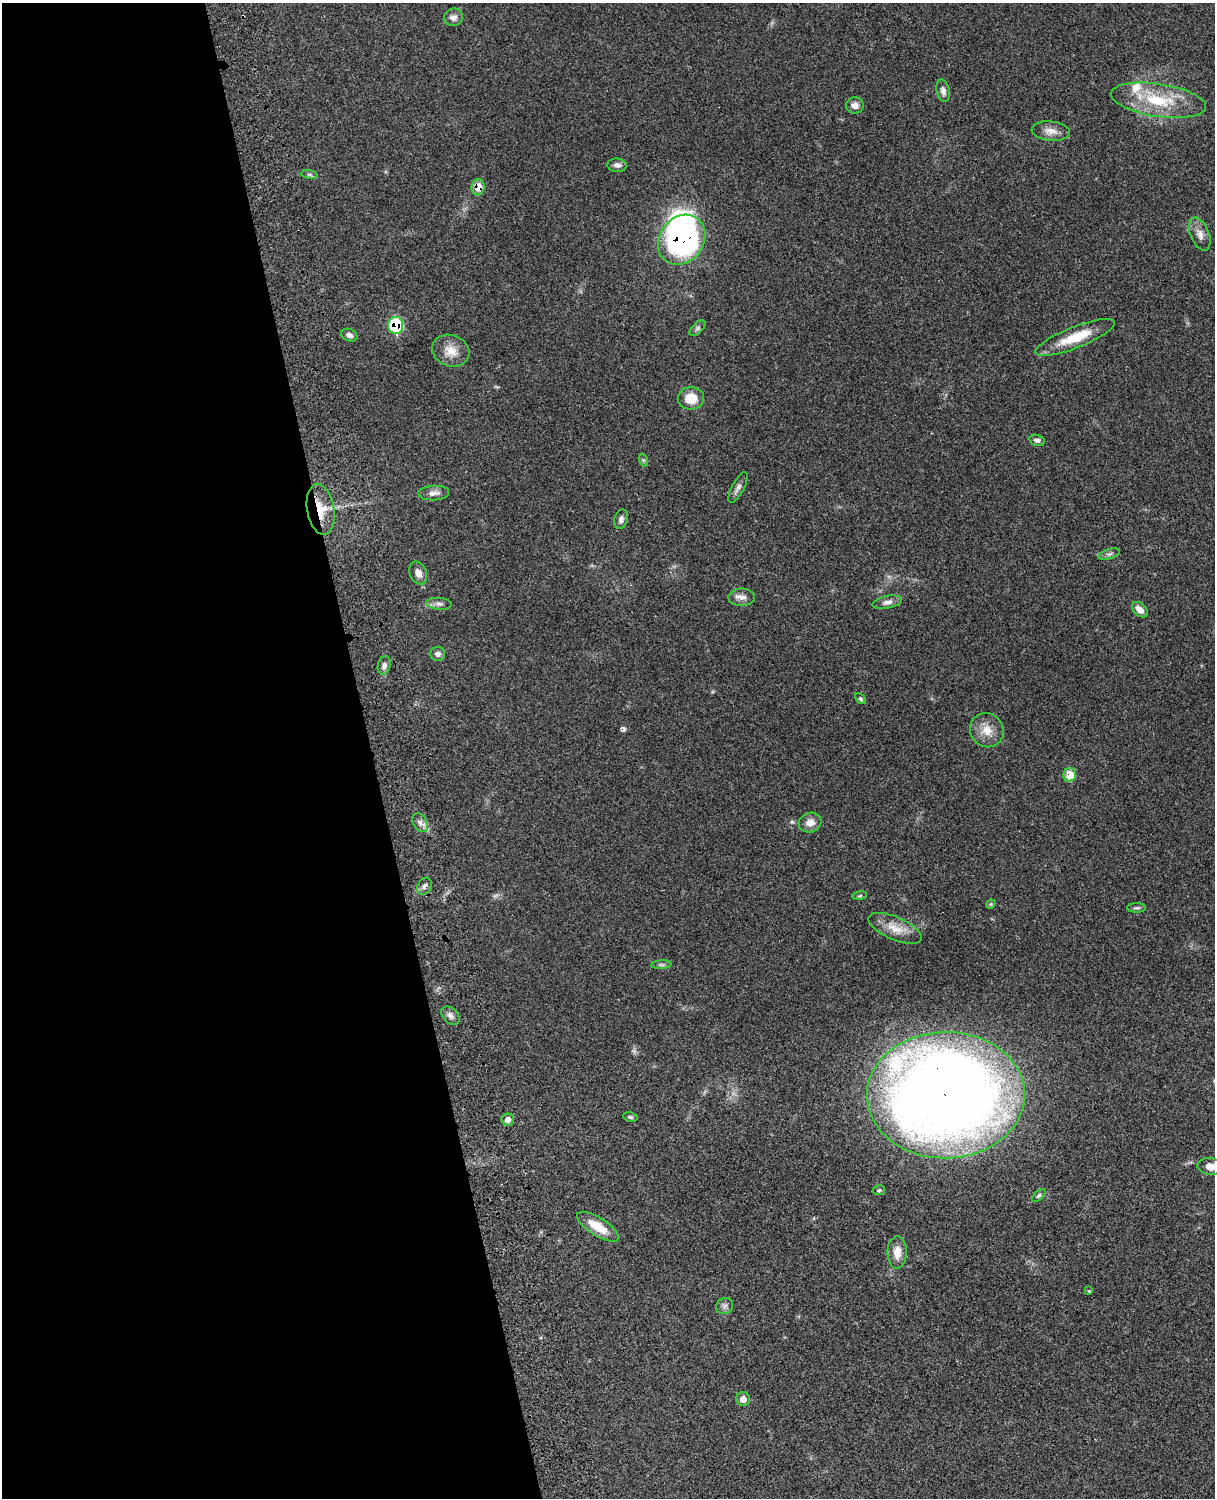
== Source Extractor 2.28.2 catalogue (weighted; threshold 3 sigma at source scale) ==
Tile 5 of 4 x 3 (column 1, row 2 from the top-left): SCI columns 124-1336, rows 1774-3269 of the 5092 x 4930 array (HDU 1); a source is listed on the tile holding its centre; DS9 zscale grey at full resolution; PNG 1217 x 1500 px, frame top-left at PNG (2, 3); each listed source drawn as its Kron ellipse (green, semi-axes under 4 px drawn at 4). Shown black and unused: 31% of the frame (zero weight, under 3 of 4 exposures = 6% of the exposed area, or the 3 px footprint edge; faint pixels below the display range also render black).
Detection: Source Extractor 2.28.2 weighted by HDU 2 'WHT'; one run over the whole footprint, this tile lists its part. Background 0.0849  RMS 0.006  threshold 0.027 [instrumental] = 3 sigma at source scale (4.5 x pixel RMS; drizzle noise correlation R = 1.50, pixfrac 1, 0.05/0.05 arcsec/px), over >= 5 px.
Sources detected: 57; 1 inside a brighter object's white glare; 1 cosmic-ray / hot-pixel residue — neither listed nor drawn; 2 inside a brighter listed object's ellipse — not listed separately; the other 53 listed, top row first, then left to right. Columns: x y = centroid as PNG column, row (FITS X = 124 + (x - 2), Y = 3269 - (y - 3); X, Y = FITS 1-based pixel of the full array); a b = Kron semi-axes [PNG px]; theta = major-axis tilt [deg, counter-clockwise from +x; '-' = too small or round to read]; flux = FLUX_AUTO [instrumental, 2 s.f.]
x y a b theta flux
453 17 9 8 - 3.1
943 91 11 6 -77 2.4
1158 100 48 16 -9 30
855 105 9 8 - 3.1
1051 131 19 9 -6 5.1
617 165 10 6 -4 2.3
309 175 8 4 -9 1.1
478 187 8 6 79 6.9
1200 234 17 9 -68 4.7
682 240 26 22 53 180
396 325 8 7 - 37
698 328 10 5 43 1.5
349 335 8 6 -23 2.2
1075 337 42 10 21 19
451 351 19 15 -21 8.4
691 398 13 11 3 10
1037 440 8 5 -14 1.7
643 460 7 4 -71 0.96
738 488 17 6 62 2.5
434 493 15 7 3 3.4
321 509 25 13 -80 13
621 519 10 6 73 2.1
1109 554 11 4 17 1.6
418 573 12 8 -67 3.9
742 597 13 8 -1 3.8
887 602 15 6 11 3
439 604 13 6 -5 2.4
1140 610 9 6 -43 4.2
437 654 8 7 - 2.2
384 665 9 6 74 2.1
860 699 6 4 -41 0.91
987 730 17 16 - 8.7
1070 775 7 6 - 12
420 823 10 7 -60 2.6
810 823 11 10 - 4.8
425 886 9 7 59 2.1
860 896 7 3 9 0.81
991 904 5 4 - 0.61
1137 908 9 5 0 1.2
895 928 28 11 -23 9.9
661 965 10 4 5 1.1
450 1016 11 7 -47 2.7
946 1095 79 63 1 940
630 1117 7 4 -11 1
508 1120 6 6 - 3.4
1210 1166 13 8 -8 6
879 1190 6 5 - 0.94
1039 1196 8 4 41 1.1
598 1227 24 9 -32 13
897 1252 16 9 89 6.6
1089 1291 4 4 - 0.49
724 1306 9 8 - 2.1
743 1399 7 7 - 3.8
Overlapping masked pixels (flux is a lower limit): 7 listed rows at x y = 478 187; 682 240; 396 325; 321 509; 1070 775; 425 886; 946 1095
Isophote crosses this tile's border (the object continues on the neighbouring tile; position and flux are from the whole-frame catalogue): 1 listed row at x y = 1210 1166